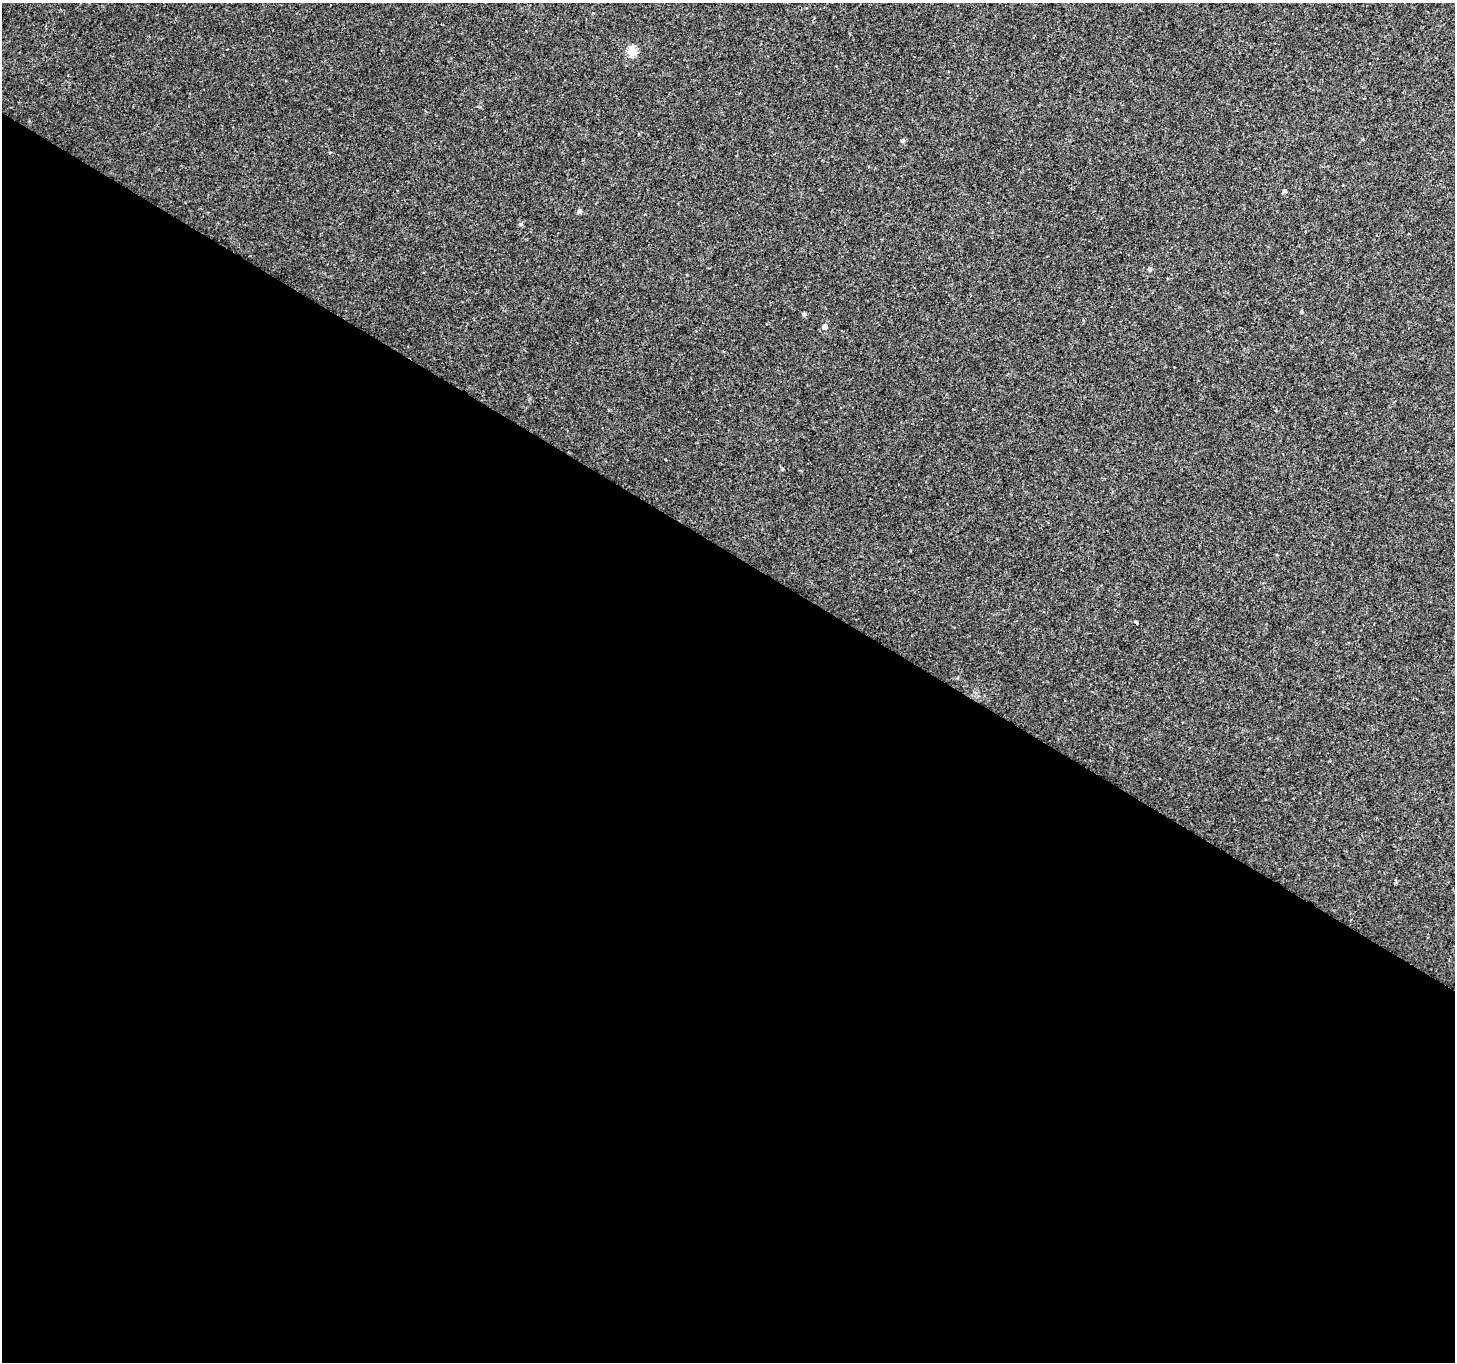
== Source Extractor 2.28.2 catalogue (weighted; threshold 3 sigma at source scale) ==
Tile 14 of 4 x 4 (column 2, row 4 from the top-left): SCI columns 1520-2972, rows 286-1645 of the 6025 x 6112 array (HDU 1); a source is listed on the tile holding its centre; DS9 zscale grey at full resolution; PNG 1457 x 1364 px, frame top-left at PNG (2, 3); no overlay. Shown black and unused: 60% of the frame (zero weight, under 3 of 4 exposures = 7% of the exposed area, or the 3 px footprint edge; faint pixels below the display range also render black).
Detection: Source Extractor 2.28.2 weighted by HDU 2 'WHT'; one run over the whole footprint, this tile lists its part. Background 0.00391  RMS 0.0031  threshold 0.0139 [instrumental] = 3 sigma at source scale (4.5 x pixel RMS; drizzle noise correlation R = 1.50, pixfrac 1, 0.0396/0.0396 arcsec/px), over >= 5 px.
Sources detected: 11; all 11 listed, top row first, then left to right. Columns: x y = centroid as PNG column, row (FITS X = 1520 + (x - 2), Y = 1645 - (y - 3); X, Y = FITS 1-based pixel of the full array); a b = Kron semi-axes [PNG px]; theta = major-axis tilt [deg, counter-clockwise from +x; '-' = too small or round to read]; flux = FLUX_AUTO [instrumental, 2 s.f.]
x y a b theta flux
632 51 5 5 - 15
1363 139 4 3 - 0.25
903 141 5 4 - 0.72
1285 191 4 4 - 0.67
580 211 5 4 - 0.92
521 224 5 5 - 0.45
1150 269 4 4 - 0.72
1301 312 4 3 - 0.4
804 314 5 4 - 0.57
825 326 5 5 - 1.7
1136 622 4 2 - 0.33